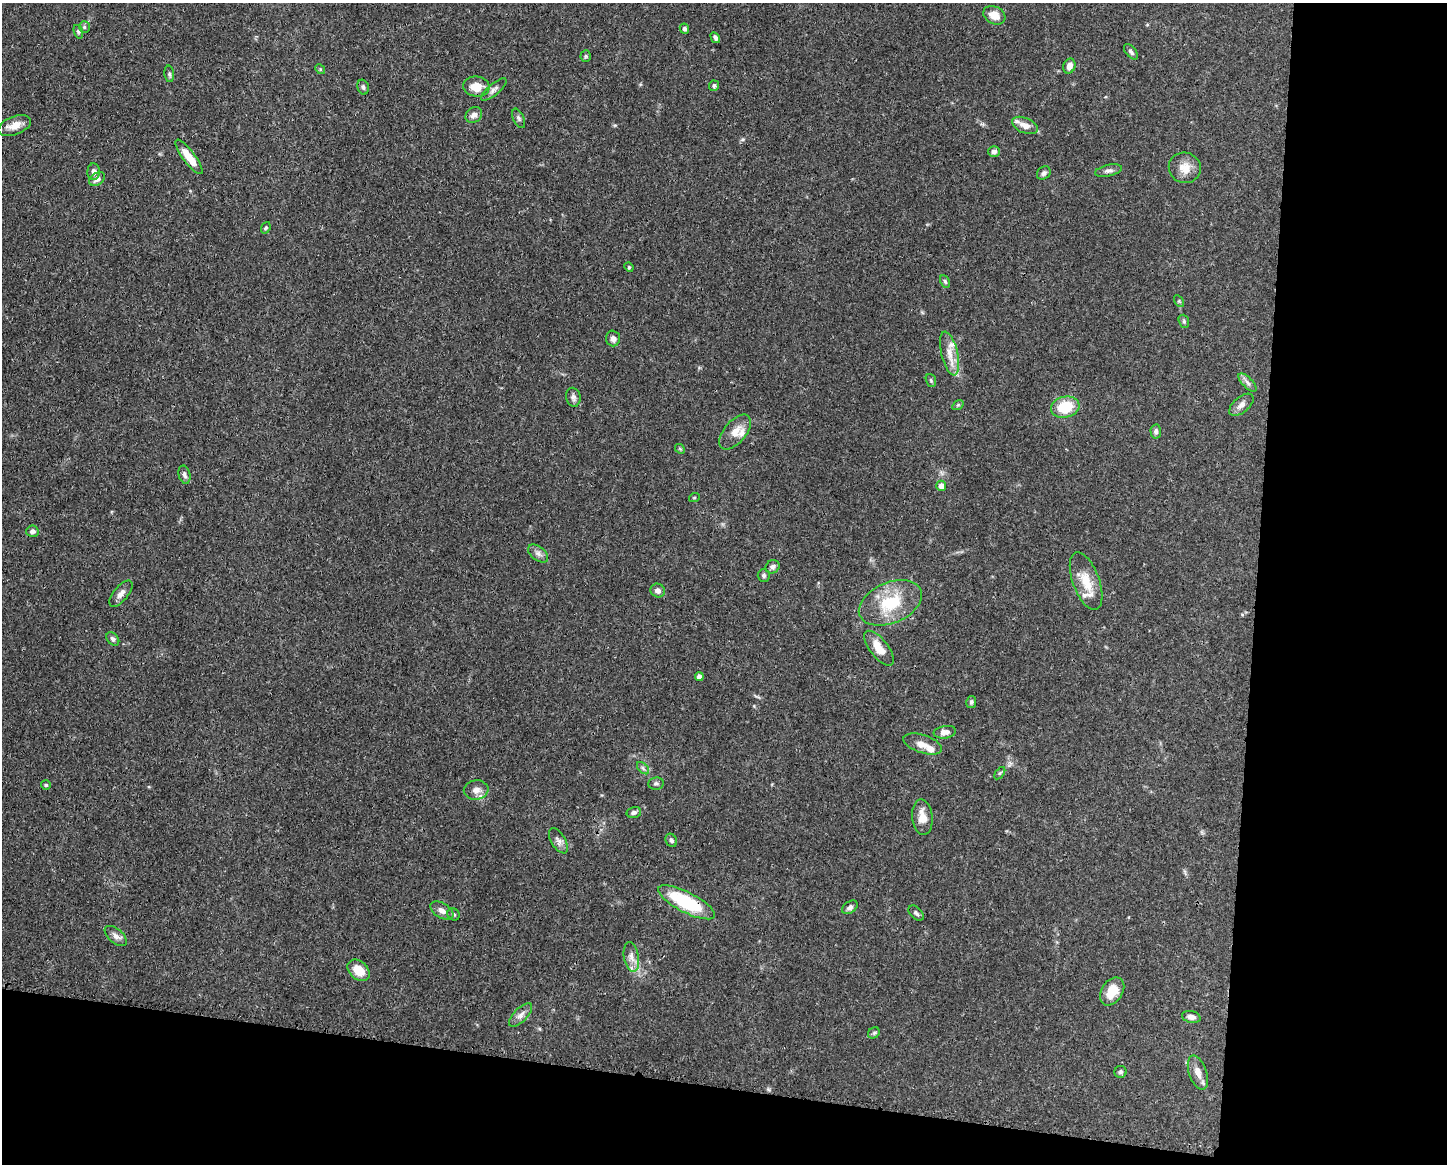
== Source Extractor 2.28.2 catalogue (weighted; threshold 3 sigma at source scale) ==
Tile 12 of 3 x 4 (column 3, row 4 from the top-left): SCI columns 3004-4448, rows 7-1168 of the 4671 x 4660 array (HDU 1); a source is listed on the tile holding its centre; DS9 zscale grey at full resolution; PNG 1449 x 1166 px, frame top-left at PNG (2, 3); each listed source drawn as its Kron ellipse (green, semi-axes under 4 px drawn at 4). Shown black and unused: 20% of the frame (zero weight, under 3 of 4 exposures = <1% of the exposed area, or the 3 px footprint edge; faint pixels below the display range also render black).
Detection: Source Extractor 2.28.2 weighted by HDU 2 'WHT'; one run over the whole footprint, this tile lists its part. Background 0.0415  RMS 0.0027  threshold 0.0123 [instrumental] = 3 sigma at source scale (4.5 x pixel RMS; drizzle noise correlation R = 1.50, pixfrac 1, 0.05/0.05 arcsec/px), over >= 5 px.
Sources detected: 88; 7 inside a brighter listed object's ellipse — not listed separately; the other 81 listed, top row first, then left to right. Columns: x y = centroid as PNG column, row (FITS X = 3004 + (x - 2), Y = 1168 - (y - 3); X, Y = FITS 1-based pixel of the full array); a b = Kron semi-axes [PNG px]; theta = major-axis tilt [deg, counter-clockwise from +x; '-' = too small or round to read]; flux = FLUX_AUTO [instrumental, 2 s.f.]
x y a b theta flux
994 15 11 8 -28 3
84 27 5 5 - 0.43
684 29 5 4 - 0.6
78 32 7 4 -70 0.43
715 38 6 4 -60 0.68
1131 52 9 5 -51 0.72
586 56 6 5 - 0.41
1069 66 8 6 71 1.8
320 69 5 4 - 0.32
169 74 8 5 -84 0.54
476 86 13 10 -7 4.4
714 86 5 5 - 0.62
363 87 7 5 -75 0.59
494 89 16 5 40 1.1
474 115 9 7 40 1.4
519 118 10 5 -66 0.63
15 125 17 9 20 2.9
1025 125 13 7 -23 2.1
994 152 6 5 - 0.92
189 157 21 6 -53 4.5
1185 168 16 15 - 3.6
1108 171 14 5 13 0.99
94 172 8 6 88 1.1
1044 173 7 6 - 0.74
97 179 9 6 37 1.3
266 228 6 4 69 0.4
629 267 5 4 - 0.3
945 281 7 4 -63 0.49
1179 301 6 4 -56 0.35
1184 321 7 5 -71 0.44
613 338 8 7 - 1
950 353 22 8 -76 3.3
931 380 6 5 - 0.44
1248 383 12 5 -46 1
573 397 9 7 -80 0.93
958 405 6 4 34 0.33
1241 405 15 7 40 1.6
1065 407 14 10 13 9
1156 431 7 5 -87 0.74
735 432 21 11 50 3.3
680 449 5 4 - 0.32
184 475 9 6 -76 0.86
941 486 5 5 - 2
694 498 5 3 - 0.25
32 531 6 5 - 0.92
538 553 11 7 -37 1.2
773 567 7 6 - 0.83
764 576 6 6 - 0.64
1086 581 30 13 -70 6
658 591 7 6 - 1.1
121 594 16 7 50 1.5
890 603 33 20 23 13
113 639 7 5 -47 0.67
879 648 21 9 -52 4.5
699 677 4 4 - 1.4
971 702 6 5 - 0.48
945 732 11 6 8 1.5
923 744 20 9 -18 2.6
643 768 7 4 -46 0.55
1000 773 7 4 53 0.4
656 783 8 6 8 0.67
46 785 5 5 - 0.35
476 790 12 9 9 1.7
634 812 7 5 14 0.82
922 817 18 10 -85 3.2
671 840 7 5 -62 0.61
558 841 14 7 -59 1.2
686 902 31 10 -27 18
850 907 9 5 35 0.98
442 911 13 7 -33 1.6
916 913 9 5 -45 0.72
453 914 6 5 - 0.54
116 936 13 7 -40 1.3
631 957 15 7 -80 1.8
359 970 12 9 -42 4.5
1112 991 15 10 56 4.6
521 1015 15 6 46 1.5
1191 1017 9 6 -12 1.3
874 1033 6 5 - 0.5
1120 1072 6 6 - 0.53
1198 1072 18 8 -71 2.5
Overlapping masked pixels (flux is a lower limit): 1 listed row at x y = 686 902